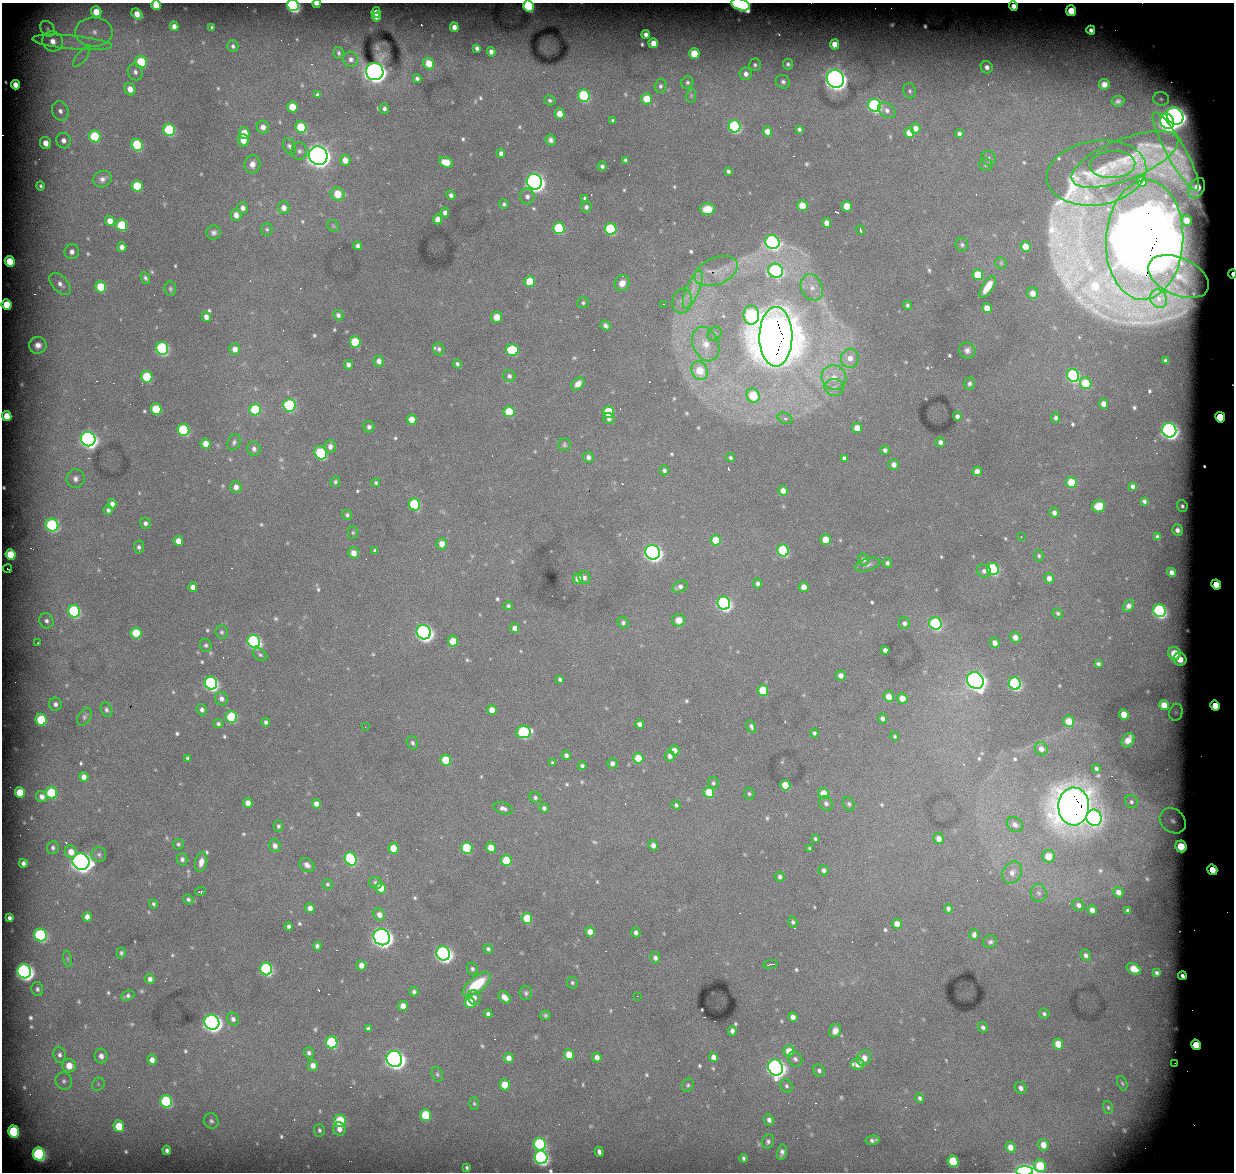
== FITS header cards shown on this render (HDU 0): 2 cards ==
NAXIS1  =                 1232 / length of data axis 1
NAXIS2  =                 1170 / length of data axis 2

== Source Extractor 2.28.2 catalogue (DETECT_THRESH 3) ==
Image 1232 x 1170 px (HDU 0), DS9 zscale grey, 1 PNG px = 1 image px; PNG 1236 x 1174 px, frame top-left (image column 1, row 1170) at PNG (2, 3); each listed source drawn as its Kron ellipse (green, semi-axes under 4 px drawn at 4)
Background 4490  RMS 30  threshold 90.4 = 3 sigma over >= 5 px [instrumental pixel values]
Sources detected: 695; of the 695, the 500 brightest by FLUX_AUTO listed and drawn (195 fainter detections omitted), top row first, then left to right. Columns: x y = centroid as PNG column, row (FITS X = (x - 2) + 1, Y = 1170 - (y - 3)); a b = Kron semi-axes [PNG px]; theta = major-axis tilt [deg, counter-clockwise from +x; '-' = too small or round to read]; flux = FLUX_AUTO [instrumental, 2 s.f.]
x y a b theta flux
317 4 4 2 - 1.2e+04
740 4 9 5 -20 4.1e+05
156 5 5 4 - 4.3e+04
293 5 6 5 - 5.1e+05
528 6 5 5 - 2.3e+05
1013 6 4 4 - 1.9e+04
1071 11 5 5 - 8.3e+04
96 12 5 5 - 3.8e+04
376 12 5 4 - 1.8e+04
137 14 6 4 -40 2.2e+04
376 17 4 4 - 1.1e+04
174 26 5 4 - 1.2e+04
212 27 4 3 - 4.1e+03
454 27 5 4 - 1.5e+04
48 29 8 6 -55 8.1e+03
1091 30 4 4 - 9.5e+03
94 32 19 14 -1 5.3e+04
646 34 4 4 - 9.5e+03
53 41 10 10 - 2.9e+04
72 42 40 7 -5 5.1e+04
653 43 5 4 - 2.3e+04
835 44 5 4 - 2.5e+04
233 46 6 5 - 6.0e+03
477 48 4 4 - 6.7e+03
491 52 5 4 - 1.0e+04
339 53 6 5 - 5.0e+03
694 54 5 5 - 5.8e+04
82 57 12 5 50 1.2e+04
351 59 8 7 - 9.9e+03
141 62 6 5 - 1.1e+05
429 63 6 5 - 4.0e+04
788 64 5 5 - 5.0e+03
755 65 6 6 - 5.1e+03
987 67 6 6 - 1.1e+04
135 72 8 7 - 9.8e+03
375 72 9 8 - 1.8e+06
746 74 6 6 - 1.2e+04
417 78 4 4 - 6.6e+03
835 79 9 8 - 2.0e+06
687 82 6 6 - 4.8e+03
783 82 7 6 - 6.3e+03
1104 84 5 5 - 1.5e+04
15 85 5 4 - 2.1e+04
660 86 7 6 - 5.6e+03
130 89 6 5 - 2.1e+04
910 91 7 6 - 5.5e+03
317 95 4 3 - 4.9e+03
584 96 6 5 - 2.4e+05
691 96 7 5 78 3.9e+03
647 99 5 5 - 4.6e+04
1161 99 8 7 - 7.2e+03
550 100 6 5 - 4.4e+03
1118 101 6 5 - 6.5e+03
874 105 6 6 - 4.4e+05
292 107 5 5 - 5.0e+04
384 109 5 5 - 6.0e+03
887 110 9 6 -34 1.1e+04
60 111 10 8 -66 1.5e+04
560 114 5 5 - 2.6e+04
1175 116 9 8 - 1.7e+06
613 120 3 3 - 3.6e+03
1167 121 8 6 -65 1.2e+06
735 126 6 6 - 3.4e+05
263 127 6 6 - 1.5e+04
301 127 6 5 - 9.1e+04
915 128 5 5 - 1.8e+04
799 129 4 3 - 4.6e+03
169 130 6 5 - 1.9e+05
767 131 5 4 - 2.0e+04
244 133 6 5 - 3.9e+04
909 133 5 5 - 2.8e+04
959 134 4 4 - 6.1e+03
95 136 6 5 - 1.3e+05
64 140 8 7 - 1.3e+04
243 140 6 5 - 2.5e+04
551 140 5 5 - 8.0e+03
45 143 6 5 - 2.2e+04
137 145 6 5 - 1.9e+05
289 146 9 6 -67 7.3e+03
299 151 8 8 - 7.6e+03
1176 151 44 9 -61 6.5e+04
501 153 5 4 - 8.6e+03
318 156 9 9 - 2.5e+06
988 158 8 7 - 6.5e+03
1125 159 57 20 22 1.1e+05
345 160 5 5 - 2.0e+04
626 160 4 3 - 5.3e+03
446 162 7 5 -22 3.9e+04
252 164 9 8 - 1.4e+04
985 165 6 6 - 4.6e+03
1113 165 23 13 3 2.6e+04
602 166 4 4 - 6.0e+03
728 171 4 3 - 4.8e+03
1096 173 50 32 9 1.1e+05
102 179 9 8 - 1.1e+04
534 182 8 7 - 1.3e+06
1142 182 5 5 - 2.6e+04
40 186 5 4 - 4.4e+03
137 186 6 5 - 8.4e+04
1197 188 11 7 60 4.0e+04
338 194 7 6 - 4.6e+04
451 195 5 4 - 7.9e+03
527 196 8 7 - 9.6e+03
585 198 4 3 - 4.2e+03
504 204 5 4 - 4.8e+03
802 205 5 5 - 4.3e+04
847 206 5 5 - 4.6e+04
586 207 5 5 - 7.1e+03
243 208 5 5 - 1.0e+04
284 208 6 6 - 1.6e+04
707 209 7 6 - 3.8e+04
445 213 5 4 - 8.1e+03
236 215 6 5 - 1.5e+04
438 219 5 4 - 2.1e+04
1186 220 5 5 - 1.8e+04
110 221 5 4 - 2.5e+04
826 223 5 4 - 1.7e+04
122 225 6 5 - 1.1e+05
333 226 6 5 - 3.7e+03
559 228 6 5 - 1.8e+05
267 229 6 5 - 4.0e+03
611 229 6 5 - 2.2e+05
860 230 5 3 - 5.5e+03
214 233 7 7 - 7.4e+03
1145 240 60 38 87 3.3e+07
772 242 7 7 - 5.9e+05
962 245 7 6 - 5.0e+03
358 246 4 4 - 7.3e+03
1026 246 5 5 - 3.3e+04
122 247 5 4 - 1.2e+04
72 252 7 7 - 1.2e+04
10 261 5 5 - 7.6e+04
1001 263 6 6 - 3.8e+03
716 271 23 13 22 3.9e+04
776 271 7 7 - 4.4e+05
1232 274 4 2 - 2.8e+04
978 275 5 5 - 5.5e+04
1178 277 32 18 -24 5.9e+04
145 278 6 4 -64 4.6e+03
530 281 5 5 - 5.8e+04
622 283 8 7 - 1.7e+04
60 284 13 8 -47 1.6e+04
101 287 6 5 - 7.6e+04
812 287 14 10 -64 2.4e+04
988 287 12 5 57 3.1e+04
170 289 7 5 -85 4.7e+03
693 289 20 6 67 2.5e+04
1033 293 6 5 - 2.0e+04
1158 299 9 8 - 1.3e+04
682 301 12 9 74 1.6e+04
583 303 6 5 - 3.9e+03
663 304 3 2 - 4.8e+03
6 305 5 5 - 7.0e+04
907 305 4 4 - 4.5e+03
987 308 5 5 - 2.6e+04
338 315 5 5 - 7.1e+03
751 315 9 8 - 3.5e+05
206 317 5 4 - 1.2e+04
497 317 6 5 - 2.3e+04
605 325 5 4 - 6.9e+03
715 334 8 6 45 5.5e+03
776 337 30 16 90 1.5e+07
355 342 5 5 - 9.9e+04
706 344 18 12 -66 3.9e+04
38 345 8 8 - 1.6e+04
162 348 6 6 - 3.9e+05
235 349 6 5 - 1.6e+04
439 349 6 5 - 6.2e+03
512 350 6 5 - 1.3e+05
967 350 8 8 - 9.6e+03
850 358 9 9 - 2.3e+04
379 361 5 5 - 1.2e+04
1165 361 4 3 - 4.9e+03
457 364 5 4 - 5.5e+03
348 365 5 4 - 8.9e+03
700 371 9 7 -65 5.6e+04
1073 375 6 6 - 3.9e+05
509 376 6 6 - 7.0e+03
147 377 6 5 - 1.1e+05
834 378 13 12 - 3.7e+04
1086 383 6 5 - 8.1e+04
578 384 7 5 44 1.6e+04
969 384 6 5 - 5.2e+03
834 387 10 8 -12 1.3e+04
753 396 7 6 - 7.6e+04
1104 404 5 4 - 1.8e+04
289 405 6 6 - 2.7e+05
156 409 6 5 - 9.6e+04
255 410 6 5 - 1.2e+05
509 412 5 5 - 9.2e+04
608 412 6 5 - 9.8e+04
7 416 5 4 - 4.5e+04
957 416 4 4 - 8.4e+03
1220 417 5 5 - 2.1e+05
785 418 8 5 -26 7.8e+03
1056 418 5 4 - 7.0e+03
412 419 5 5 - 2.7e+04
609 419 6 5 - 7.7e+03
369 427 6 5 - 5.9e+03
857 428 5 5 - 2.9e+04
183 430 6 5 - 2.2e+05
1169 430 7 7 - 1.1e+06
88 439 7 7 - 1.1e+06
234 442 8 6 63 5.9e+03
940 442 5 5 - 8.9e+03
206 444 5 5 - 2.6e+04
564 445 6 6 - 4.1e+03
330 446 6 5 - 1.1e+04
254 449 7 6 - 7.4e+03
885 450 5 4 - 7.0e+03
321 453 7 6 - 1.8e+05
588 457 5 5 - 9.1e+03
730 458 5 4 - 4.9e+03
844 458 4 4 - 6.1e+03
894 465 5 5 - 1.1e+04
664 470 5 4 - 6.3e+03
977 471 5 4 - 1.8e+04
75 479 9 9 - 1.2e+04
335 482 5 4 - 4.0e+03
1071 482 5 5 - 6.4e+04
376 483 4 4 - 3.8e+03
1132 486 4 4 - 6.8e+03
236 487 6 5 - 1.3e+04
783 491 5 4 - 1.7e+04
1144 501 4 3 - 4.8e+03
112 504 5 4 - 1.2e+04
415 504 6 5 - 2.0e+05
1099 506 6 6 - 4.6e+04
1182 506 6 5 - 5.6e+03
108 510 5 4 - 6.7e+03
1054 513 5 5 - 1.0e+04
347 515 5 5 - 4.7e+03
145 523 5 5 - 7.1e+03
52 525 6 6 - 3.4e+05
1177 530 5 5 - 1.0e+04
353 533 6 5 - 3.8e+03
1021 536 3 2 - 4.0e+03
1158 537 4 3 - 6.4e+03
716 540 5 5 - 5.2e+04
826 540 5 5 - 3.9e+04
178 541 5 4 - 2.6e+04
442 544 5 5 - 2.1e+04
139 547 6 5 - 6.9e+03
783 550 6 5 - 2.3e+05
375 551 4 4 - 6.0e+03
652 552 7 7 - 1.1e+06
353 553 5 5 - 1.9e+04
10 554 5 5 - 7.0e+04
1039 556 6 5 - 4.2e+03
863 559 6 5 - 8.0e+03
887 563 5 4 - 6.1e+03
868 565 13 6 18 8.2e+03
8 569 4 2 - 5.7e+03
993 569 6 6 - 2.6e+05
984 571 7 6 - 9.5e+03
1172 572 5 4 - 1.3e+04
584 578 6 6 - 7.8e+03
1049 578 5 5 - 1.2e+04
578 579 5 5 - 2.1e+04
758 583 5 4 - 6.8e+03
1216 584 5 4 - 1.4e+05
193 587 5 4 - 1.6e+04
680 587 8 5 26 9.3e+03
804 587 5 4 - 2.1e+04
724 603 7 6 - 7.0e+05
508 606 5 4 - 4.4e+03
1128 606 6 5 - 9.9e+03
74 611 6 6 - 3.0e+05
1159 611 6 6 - 5.3e+05
1058 613 5 5 - 4.5e+03
679 620 6 6 - 2.3e+04
46 621 8 7 - 8.6e+03
623 623 6 5 - 5.8e+03
904 623 6 5 - 8.0e+03
935 623 6 6 - 3.4e+05
515 628 5 4 - 1.4e+04
221 632 7 6 - 4.5e+03
424 632 7 7 - 1.1e+06
136 633 5 5 - 6.6e+04
1015 637 5 5 - 1.5e+04
254 641 6 6 - 5.7e+05
453 641 5 5 - 5.0e+04
38 643 3 3 - 3.7e+03
995 643 5 5 - 1.4e+04
206 645 6 6 - 4.9e+03
885 650 4 4 - 1.0e+04
1174 653 6 6 - 6.2e+04
260 655 8 5 -36 4.6e+03
1180 659 6 6 - 3.8e+04
1098 664 4 4 - 5.9e+03
841 676 5 5 - 1.2e+04
560 679 4 3 - 4.4e+03
975 680 9 7 -47 1.6e+06
211 683 6 6 - 6.0e+05
1015 683 6 6 - 4.2e+05
763 690 5 5 - 7.4e+04
889 696 5 5 - 2.5e+04
902 698 5 5 - 2.6e+04
221 699 7 6 - 1.0e+04
55 704 6 6 - 9.2e+03
1164 705 5 5 - 3.4e+04
1215 706 5 4 - 1.2e+05
106 710 7 5 -65 5.7e+03
202 710 6 5 - 7.9e+03
492 710 5 5 - 2.2e+04
1176 712 9 6 76 6.8e+03
1124 714 5 5 - 3.0e+04
84 717 10 6 60 6.1e+03
231 717 6 5 - 1.5e+05
883 718 5 4 - 8.0e+03
41 720 6 5 - 1.3e+05
1069 721 6 5 - 3.6e+04
266 722 4 4 - 6.5e+03
218 724 5 4 - 5.4e+03
640 724 5 4 - 1.0e+04
365 727 2 2 - 3.9e+03
751 727 7 4 -67 5.4e+03
523 732 7 6 - 2.5e+05
814 733 4 4 - 4.9e+03
895 736 4 4 - 3.7e+03
1128 740 8 5 58 1.9e+04
412 743 7 5 -71 5.4e+03
1041 749 7 6 - 1.4e+04
674 750 5 5 - 2.2e+04
566 755 5 4 - 7.7e+03
670 756 5 5 - 1.2e+04
188 758 4 4 - 5.5e+03
638 758 5 5 - 5.3e+04
446 760 5 5 - 8.0e+04
552 763 4 3 - 3.9e+03
612 763 5 5 - 8.9e+03
582 766 4 4 - 4.8e+03
1096 769 4 4 - 5.9e+03
84 777 5 4 - 1.6e+04
713 783 6 5 - 4.3e+03
785 785 5 5 - 4.8e+04
20 792 5 5 - 6.3e+04
709 792 5 5 - 5.3e+04
51 793 6 5 - 1.3e+05
823 793 5 5 - 3.1e+04
749 794 6 5 - 4.2e+03
42 797 6 5 - 1.3e+04
535 797 6 5 - 5.4e+03
1131 802 7 6 - 5.8e+03
248 803 5 4 - 1.7e+04
316 804 5 4 - 1.3e+04
826 804 8 6 -57 7.9e+03
849 804 7 5 -63 4.9e+03
676 805 5 4 - 4.6e+03
1074 806 19 15 88 9.8e+06
503 808 10 5 -18 9.0e+03
544 808 5 4 - 6.9e+03
1094 818 8 7 - 4.5e+05
1173 821 14 11 -40 2.3e+04
1015 825 8 7 - 1.2e+04
278 826 6 5 - 4.5e+03
815 839 4 3 - 3.7e+03
939 839 6 5 - 1.6e+04
178 844 5 5 - 4.4e+03
653 845 5 5 - 1.0e+04
275 846 6 5 - 1.2e+04
1181 846 6 5 - 8.9e+04
53 848 6 6 - 5.3e+03
394 848 5 5 - 4.8e+04
467 848 6 5 - 1.6e+05
491 848 5 5 - 3.2e+04
810 848 4 3 - 4.0e+03
71 852 6 6 - 2.3e+04
99 854 7 7 - 6.4e+03
1048 856 6 6 - 3.7e+04
182 859 6 5 - 7.4e+03
351 859 7 5 -60 2.4e+05
506 860 6 5 - 7.8e+04
81 862 9 8 - 1.7e+06
201 862 10 6 79 1.6e+04
23 863 4 4 - 8.5e+03
307 865 8 6 -42 1.0e+04
824 870 5 5 - 7.5e+03
1212 870 5 4 - 1.4e+05
1012 873 12 9 60 1.6e+04
780 877 5 5 - 6.5e+03
375 883 6 6 - 6.5e+03
327 884 5 5 - 3.8e+03
381 888 5 5 - 4.1e+04
200 891 5 3 - 7.3e+03
1118 892 5 5 - 1.5e+04
1039 893 9 8 - 9.4e+03
188 899 5 5 - 5.3e+03
153 904 5 4 - 4.2e+03
1078 905 6 5 - 8.8e+03
310 908 5 4 - 1.5e+04
948 909 5 4 - 6.7e+03
1092 910 5 4 - 1.4e+04
1128 911 4 4 - 5.4e+03
379 915 6 5 - 1.4e+04
87 917 5 4 - 1.3e+04
9 918 4 3 - 7.0e+03
527 918 5 5 - 6.4e+04
793 922 6 4 -71 4.6e+03
897 924 5 5 - 1.7e+04
289 926 4 4 - 6.7e+03
590 932 5 5 - 2.4e+04
636 932 5 4 - 7.8e+03
40 935 6 6 - 3.7e+05
974 935 5 4 - 8.2e+03
382 937 8 8 - 1.7e+06
990 942 7 6 - 5.4e+03
317 946 4 4 - 7.8e+03
488 949 5 4 - 4.8e+03
121 953 6 4 73 4.3e+03
443 953 7 6 - 9.7e+05
1086 955 6 4 -63 7.0e+03
655 958 5 5 - 8.2e+03
67 959 8 4 -81 4.2e+03
770 964 7 3 11 7.0e+03
361 965 5 5 - 1.5e+04
266 969 6 6 - 4.2e+05
472 969 6 5 - 5.3e+03
1134 969 7 5 -32 4.0e+04
24 971 7 6 - 1.1e+06
1157 973 4 3 - 4.8e+03
1182 976 4 3 - 8.5e+03
150 979 5 5 - 1.0e+04
572 983 6 5 - 4.1e+03
477 984 17 7 38 8.6e+04
37 989 7 6 - 5.8e+03
414 992 5 4 - 5.8e+03
526 993 7 6 - 5.1e+03
128 996 7 4 24 6.4e+03
637 996 2 2 - 3.8e+03
504 997 7 5 -47 1.6e+04
474 998 7 6 - 1.1e+04
470 1002 6 5 - 6.1e+04
403 1006 5 4 - 2.2e+04
488 1014 4 4 - 7.1e+03
1044 1014 5 5 - 4.7e+03
545 1015 5 4 - 3.8e+03
793 1017 5 4 - 1.3e+04
233 1019 7 6 - 8.4e+03
212 1022 8 7 - 1.3e+06
983 1027 5 4 - 6.5e+03
368 1029 4 4 - 5.6e+03
732 1031 5 4 - 9.0e+03
835 1031 7 6 - 1.2e+04
332 1042 6 6 - 2.0e+05
1058 1044 5 5 - 3.5e+04
1196 1045 5 4 - 1.2e+05
789 1051 6 5 - 3.5e+04
309 1053 5 5 - 5.7e+03
60 1055 8 6 -83 7.7e+03
569 1055 5 5 - 3.4e+04
101 1056 7 6 - 1.4e+04
597 1057 5 4 - 1.4e+04
714 1057 5 4 - 1.3e+04
509 1058 5 5 - 1.7e+04
864 1058 8 6 58 1.7e+04
394 1059 8 7 - 1.5e+06
795 1059 8 6 -54 7.4e+03
152 1060 5 4 - 1.5e+04
1175 1063 2 2 - 3.7e+03
858 1064 6 6 - 1.9e+04
313 1065 5 5 - 1.5e+04
69 1066 7 6 - 3.3e+04
776 1067 8 7 - 1.3e+06
819 1071 6 5 - 6.3e+03
437 1074 7 5 -73 4.4e+03
64 1081 9 8 - 8.7e+03
1122 1083 7 4 -69 3.8e+03
98 1084 7 5 46 4.9e+03
505 1085 5 5 - 4.2e+04
688 1085 7 5 64 4.1e+03
786 1086 7 6 - 5.3e+03
1021 1088 6 5 - 8.7e+03
920 1098 5 4 - 5.5e+03
166 1101 6 6 - 2.5e+05
474 1104 6 5 - 3.7e+03
1108 1107 6 5 - 3.6e+03
426 1115 6 5 - 1.0e+05
769 1120 6 5 - 8.4e+03
211 1121 8 7 - 6.1e+03
340 1121 6 6 - 1.4e+05
119 1126 6 5 - 6.0e+04
339 1129 7 6 - 1.4e+04
319 1130 6 5 - 5.2e+03
14 1131 6 5 - 1.9e+05
873 1140 7 4 12 7.4e+03
768 1141 7 6 - 6.1e+03
540 1144 6 6 - 4.0e+05
1043 1145 6 5 - 2.1e+04
1010 1147 6 5 - 1.9e+04
167 1150 4 4 - 7.5e+03
599 1152 5 4 - 7.5e+03
782 1152 7 5 78 7.9e+03
39 1154 6 6 - 4.4e+05
541 1157 7 6 - 7.6e+05
743 1158 4 3 - 4.5e+03
953 1161 6 5 - 1.1e+05
1040 1166 6 6 - 8.3e+04
467 1168 4 3 - 4.2e+03
1025 1171 8 4 1 6.8e+05
At the frame edge (FLAGS 8, measured only in part): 8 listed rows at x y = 317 4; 740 4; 156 5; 293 5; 528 6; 1013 6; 1232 274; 1025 1171
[195 fainter detections neither listed nor drawn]